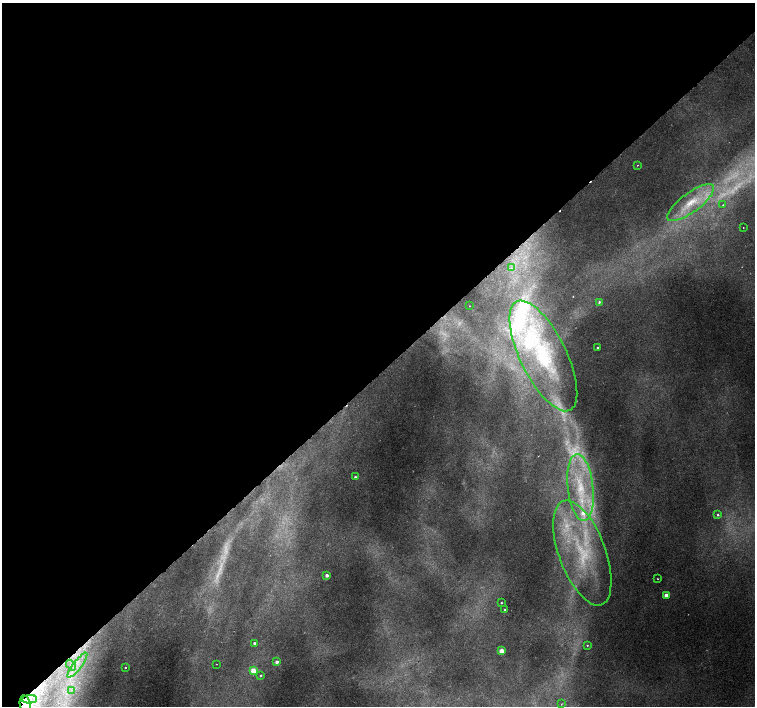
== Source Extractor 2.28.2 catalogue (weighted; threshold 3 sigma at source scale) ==
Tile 2 of 4 x 4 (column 2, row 1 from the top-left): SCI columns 1557-3062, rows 4487-5894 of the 6118 x 6093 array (HDU 1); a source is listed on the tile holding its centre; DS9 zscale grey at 2 x 2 block average (1 PNG px = mean of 2 x 2 image px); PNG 757 x 708 px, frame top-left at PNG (2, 3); each listed source drawn as its Kron ellipse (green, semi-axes under 4 px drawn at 4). Shown black and unused: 53% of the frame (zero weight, under 2 of 3 exposures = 3% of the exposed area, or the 3 px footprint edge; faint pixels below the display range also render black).
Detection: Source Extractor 2.28.2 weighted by HDU 2 'WHT'; one run over the whole footprint, this tile lists its part. Background 0.00767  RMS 0.0027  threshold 0.0123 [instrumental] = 3 sigma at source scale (4.5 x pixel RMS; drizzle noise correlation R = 1.50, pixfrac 1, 0.0396/0.0396 arcsec/px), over >= 5 px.
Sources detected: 57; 15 too faint to see at this stretch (2 x 2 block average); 2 cosmic-ray / hot-pixel residue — neither listed nor drawn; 8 inside a brighter listed object's ellipse — not listed separately; the other 32 listed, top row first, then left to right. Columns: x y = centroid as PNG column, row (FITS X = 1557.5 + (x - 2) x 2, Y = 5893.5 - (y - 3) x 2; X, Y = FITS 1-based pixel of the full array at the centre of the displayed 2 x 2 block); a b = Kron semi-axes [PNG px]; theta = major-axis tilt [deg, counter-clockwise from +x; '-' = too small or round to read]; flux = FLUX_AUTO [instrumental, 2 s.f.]
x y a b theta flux
637 165 2 2 - 0.5
691 203 28 9 37 19
723 205 2 2 - 1.2
743 228 2 2 - 0.6
511 268 4 2 - 0.76
599 302 3 3 - 0.89
469 306 2 2 - 0.2
597 348 2 2 - 0.93
543 356 60 23 -64 81
355 477 3 2 - 1.3
581 487 34 12 -83 38
718 515 3 3 - 0.87
582 553 55 23 -70 74
327 575 2 2 - 3.3
657 579 2 2 - 0.35
666 595 3 2 - 7.7
501 603 2 2 - 0.61
505 610 2 2 - 1.3
254 643 2 2 - 1.7
587 645 3 2 - 0.46
501 651 3 3 - 13
277 662 2 2 - 3.3
217 664 2 2 - 0.19
71 665 6 3 -48 1.9
77 665 15 4 53 6.3
125 668 2 2 - 1.8
253 671 3 3 - 17
260 676 3 2 - 0.74
71 690 4 2 - 0.88
29 699 7 2 3 1.8
561 704 3 2 - 0.47
25 705 10 5 -77 6.1
Isophote crosses this tile's border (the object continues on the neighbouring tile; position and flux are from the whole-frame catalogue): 1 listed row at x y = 25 705
Diffuse or blended objects may show on this block-average render without a row.